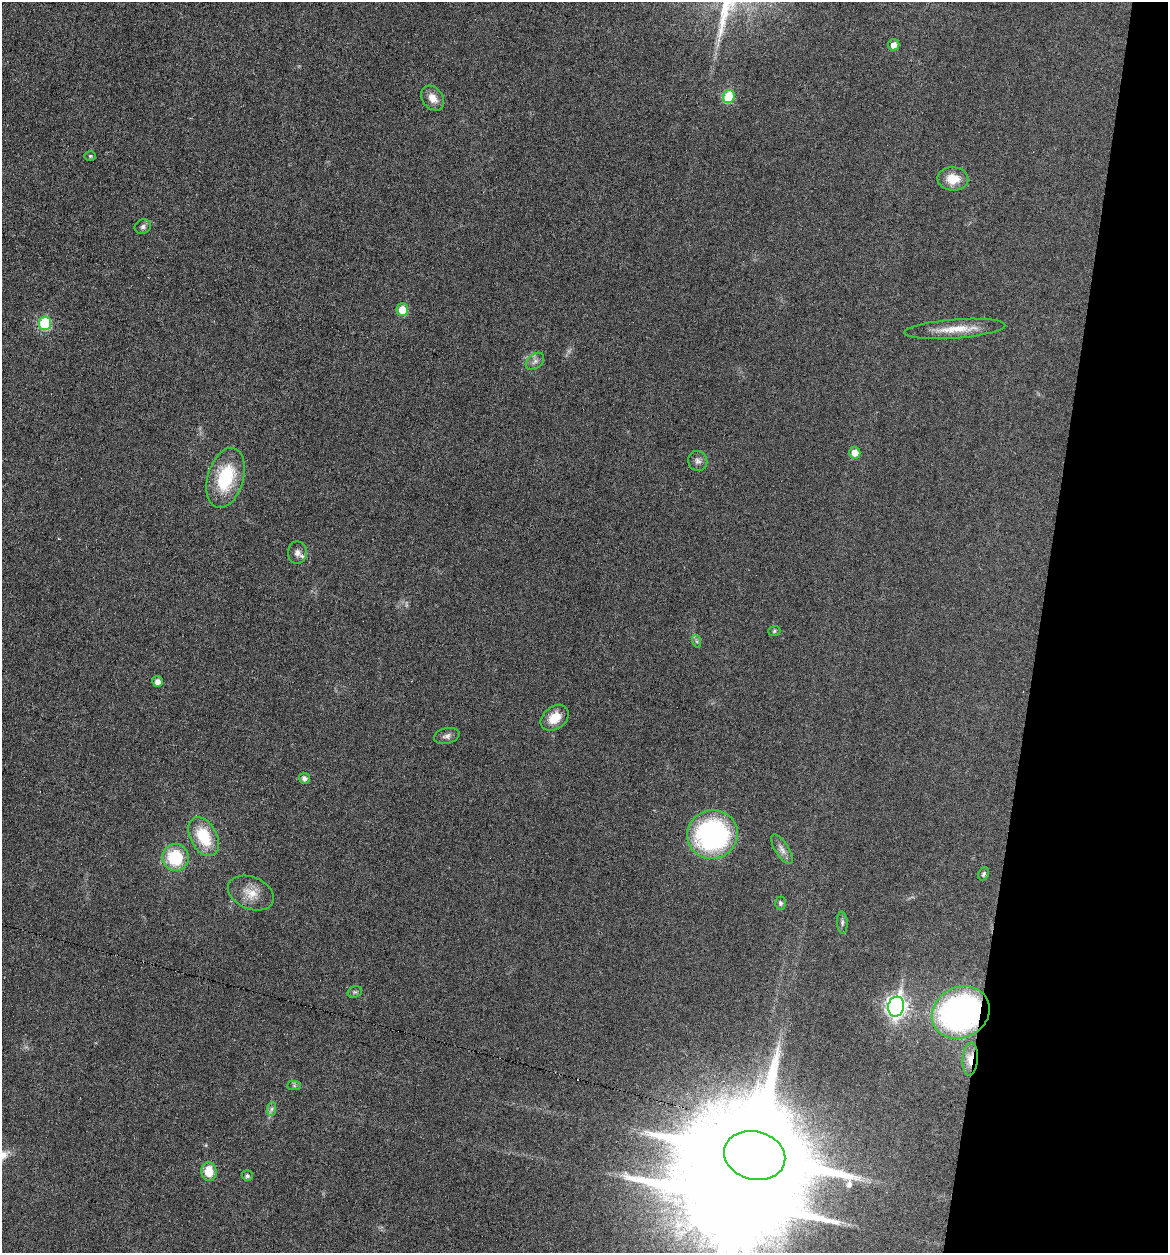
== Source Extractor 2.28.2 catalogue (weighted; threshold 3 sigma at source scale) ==
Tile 8 of 4 x 4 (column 4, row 2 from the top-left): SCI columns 3618-4783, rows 2505-3755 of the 5027 x 5007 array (HDU 1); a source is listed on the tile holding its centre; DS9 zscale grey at full resolution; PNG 1170 x 1255 px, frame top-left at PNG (2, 2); each listed source drawn as its Kron ellipse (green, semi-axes under 4 px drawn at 4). Shown black and unused: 11% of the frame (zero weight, under 3 of 6 exposures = <1% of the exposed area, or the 3 px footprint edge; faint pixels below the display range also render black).
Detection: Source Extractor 2.28.2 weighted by HDU 2 'WHT'; one run over the whole footprint, this tile lists its part. Background 0.0454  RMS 0.0044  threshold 0.0179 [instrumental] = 3 sigma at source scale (4.09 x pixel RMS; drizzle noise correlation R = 1.36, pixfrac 0.8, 0.05/0.05 arcsec/px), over >= 5 px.
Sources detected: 41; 1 too faint to see at this stretch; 1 inside a brighter object's white glare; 2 cosmic-ray / hot-pixel residue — neither listed nor drawn; the other 37 listed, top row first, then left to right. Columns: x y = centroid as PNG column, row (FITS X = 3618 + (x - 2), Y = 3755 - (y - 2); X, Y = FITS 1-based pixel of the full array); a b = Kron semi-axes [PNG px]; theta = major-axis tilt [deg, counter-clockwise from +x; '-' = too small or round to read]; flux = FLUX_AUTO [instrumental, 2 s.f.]
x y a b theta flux
894 45 6 5 - 3.1
729 97 6 6 - 16
433 98 14 10 -52 4.2
90 156 6 5 - 0.71
953 179 15 12 -3 7.3
143 227 8 7 - 1.3
402 310 6 6 - 6.9
45 323 7 6 - 24
955 329 50 9 4 9.3
535 361 10 7 40 1.7
855 453 6 6 - 4.3
698 461 10 9 - 1.8
226 478 31 18 74 23
297 553 11 9 -89 2.5
774 631 6 5 - 0.64
696 641 7 4 -70 0.78
158 681 5 5 - 2.5
555 718 15 11 37 7.3
447 736 13 8 13 1.7
304 778 5 5 - 1.7
712 834 25 24 - 74
204 837 21 13 -61 16
782 849 17 6 -58 2.5
175 857 13 13 - 19
984 874 7 5 65 1.1
251 893 24 16 -23 7
780 903 6 5 - 0.84
842 923 11 5 -86 1.2
355 992 7 5 19 0.73
896 1007 10 8 79 190
961 1012 30 25 28 120
970 1059 16 7 86 5.7
294 1086 7 4 -1 0.72
272 1109 7 4 88 0.93
755 1155 31 24 -14 15000
209 1172 9 7 -83 7.8
247 1176 5 5 - 1
Overlapping masked pixels (flux is a lower limit): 3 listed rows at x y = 961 1012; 970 1059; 755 1155